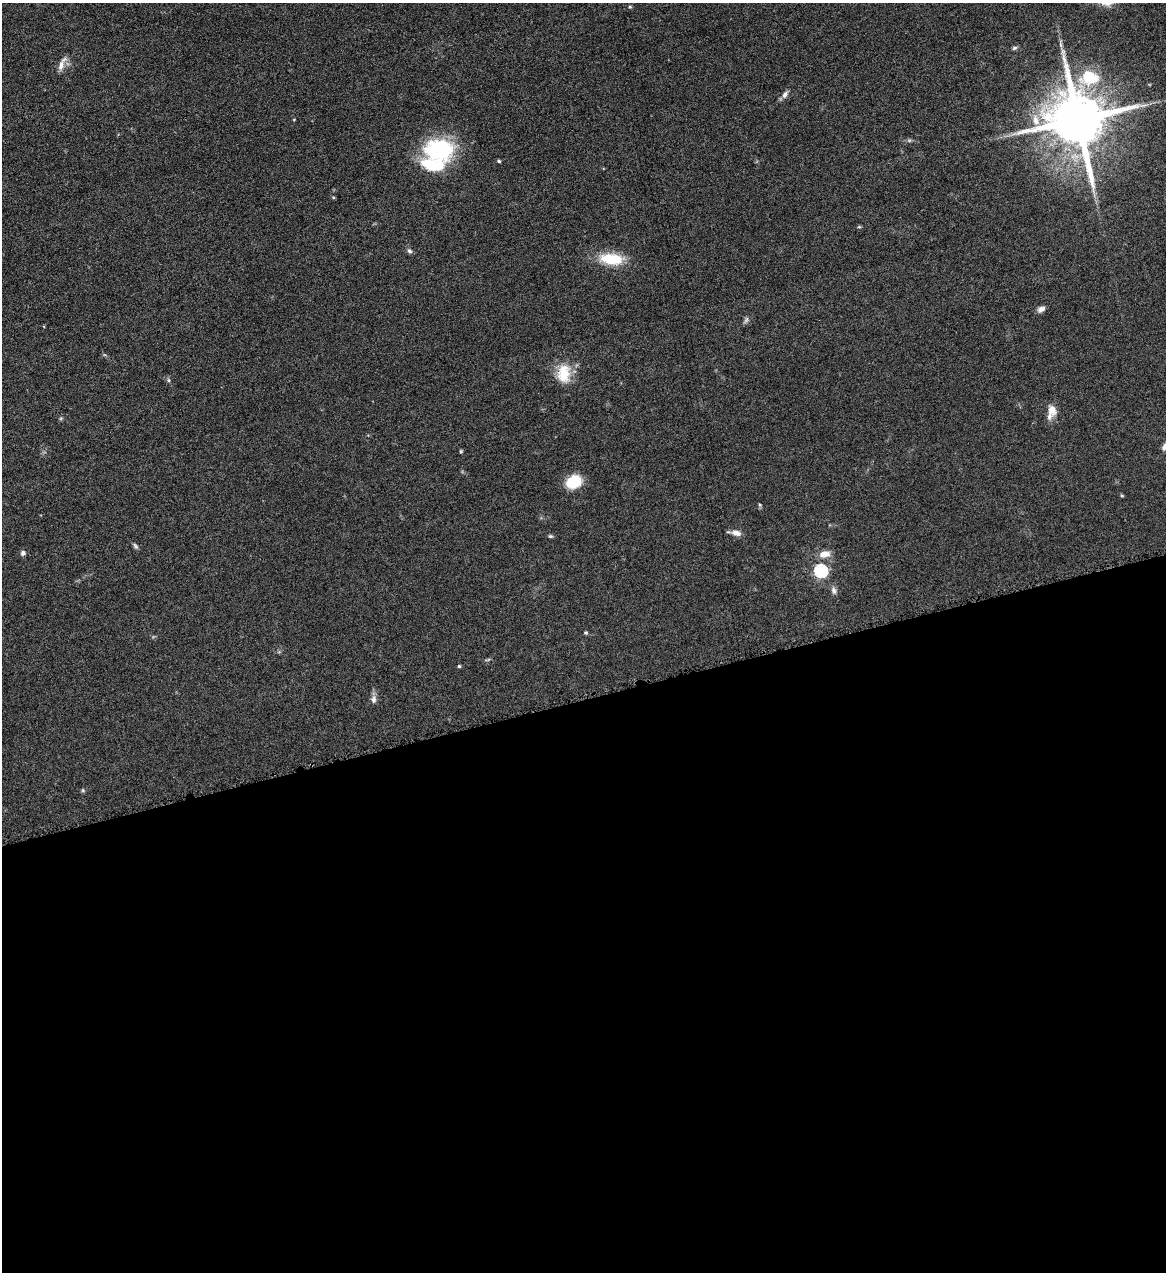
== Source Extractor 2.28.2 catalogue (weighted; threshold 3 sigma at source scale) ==
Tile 15 of 4 x 4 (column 3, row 4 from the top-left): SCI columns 2593-3756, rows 2-1271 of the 5065 x 5080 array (HDU 1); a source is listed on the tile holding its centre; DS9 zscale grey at full resolution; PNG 1168 x 1274 px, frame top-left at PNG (2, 3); no overlay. Shown black and unused: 45% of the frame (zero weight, under 4 of 8 exposures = <1% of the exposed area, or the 3 px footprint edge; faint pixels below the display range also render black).
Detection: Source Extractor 2.28.2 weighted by HDU 2 'WHT'; one run over the whole footprint, this tile lists its part. Background 0.0459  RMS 0.0034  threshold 0.0141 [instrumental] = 3 sigma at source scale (4.09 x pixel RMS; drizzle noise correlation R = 1.36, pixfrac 0.8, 0.05/0.05 arcsec/px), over >= 5 px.
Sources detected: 36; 2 too faint to see at this stretch — not listed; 2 inside a brighter listed object's ellipse — not listed separately; the other 32 listed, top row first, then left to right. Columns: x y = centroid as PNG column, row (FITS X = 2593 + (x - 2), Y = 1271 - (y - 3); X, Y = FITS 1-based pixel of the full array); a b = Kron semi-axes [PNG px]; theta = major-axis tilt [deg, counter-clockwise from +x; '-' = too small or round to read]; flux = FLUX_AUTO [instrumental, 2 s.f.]
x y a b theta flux
630 7 5 4 - 0.36
1061 45 9 4 -71 0.76
1014 48 7 5 18 0.63
61 65 15 7 71 2.2
1089 78 31 23 2 15
785 94 10 6 58 1.4
1036 120 18 9 -74 4
1078 120 16 14 -72 2700
439 149 32 24 -4 30
499 161 4 3 - 0.46
333 197 5 3 - 0.32
409 251 7 5 -33 0.73
612 259 30 14 -5 10
1041 309 9 6 29 1.4
564 373 25 17 90 8.2
168 380 6 4 -89 0.46
1052 410 13 9 -76 3.3
461 451 5 3 - 0.38
573 482 14 11 27 11
1122 496 4 3 - 0.39
760 505 5 4 - 0.44
736 533 12 7 -12 2
550 536 6 4 -13 0.47
135 546 8 5 -53 0.68
23 553 6 6 - 0.87
824 554 12 8 10 3.3
821 571 6 6 - 50
834 590 10 7 -76 1.2
586 633 5 4 - 0.43
459 666 4 4 - 0.38
374 699 11 7 88 1.4
83 790 6 5 - 0.45